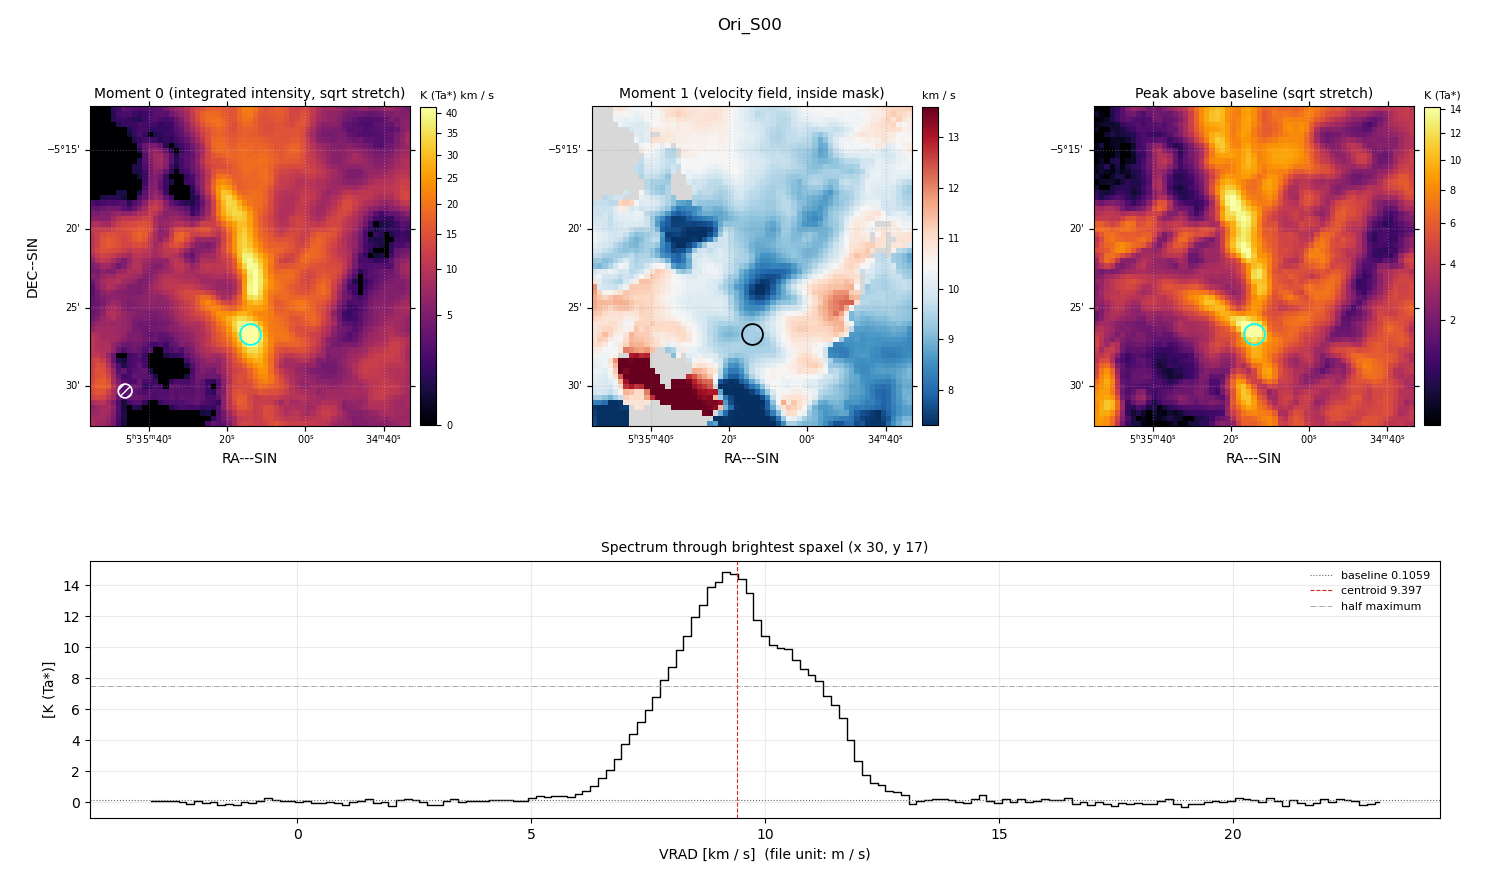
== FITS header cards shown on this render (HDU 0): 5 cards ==
OBJECT  = 'Ori_S00     '               /
BUNIT   = 'K (Ta*)     '               /
CTYPE1  = 'RA---SIN    '               /
CTYPE2  = 'DEC--SIN    '               /
CTYPE3  = 'VRAD        '               /

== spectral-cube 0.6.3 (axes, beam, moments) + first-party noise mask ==
SpectralCube HDU 0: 159 channels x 61 x 61 spaxels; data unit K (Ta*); figure title: Ori_S00
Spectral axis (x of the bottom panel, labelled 'VRAD [km / s]  (file unit: m / s)'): -3.1 .. 23.1 km / s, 159 channels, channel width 0.166 km / s
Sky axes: RA---SIN/DEC--SIN; field 20.3' x 20.3' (20 arcsec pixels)
Beam (drawn as the hatched ellipse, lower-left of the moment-0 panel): BMAJ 52.7 arcsec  BMIN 52.7 arcsec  BPA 0 deg
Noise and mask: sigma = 0.20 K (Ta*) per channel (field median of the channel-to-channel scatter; includes a channel-correlation factor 1.3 measured on the 174 emission-free spaxels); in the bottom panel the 121 channels outside the line scatter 0.15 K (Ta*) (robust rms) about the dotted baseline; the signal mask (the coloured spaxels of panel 2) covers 93% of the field
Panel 1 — Moment 0 (line voxels x channel width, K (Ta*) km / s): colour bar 0 .. 41.5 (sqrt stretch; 0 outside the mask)
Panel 2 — Moment 1 (intensity-weighted velocity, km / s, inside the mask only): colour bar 7.30 .. 13.60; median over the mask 9.80
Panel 3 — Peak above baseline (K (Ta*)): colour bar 0.505 .. 14.2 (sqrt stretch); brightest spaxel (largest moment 0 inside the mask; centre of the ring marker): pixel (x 30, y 17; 0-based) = FK5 05h35m14s -05d26m40s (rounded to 2 s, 20 arcsec steps: no finer than the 20 arcsec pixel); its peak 14.7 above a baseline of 0.1059
Panel 4 — spectrum at that spaxel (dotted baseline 0.1059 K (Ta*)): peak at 9.2 km / s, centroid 9.397 km / s (red dashed line; intensity-weighted over the run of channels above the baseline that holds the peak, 4.9 .. 13.1 km / s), W50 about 3.5 km / s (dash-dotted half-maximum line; edge to edge of the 21 channels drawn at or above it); detected line 6.3 .. 12.6 km / s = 38 of 159 channels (24%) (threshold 4 sigma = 0.8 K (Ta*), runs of >= 3 channels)